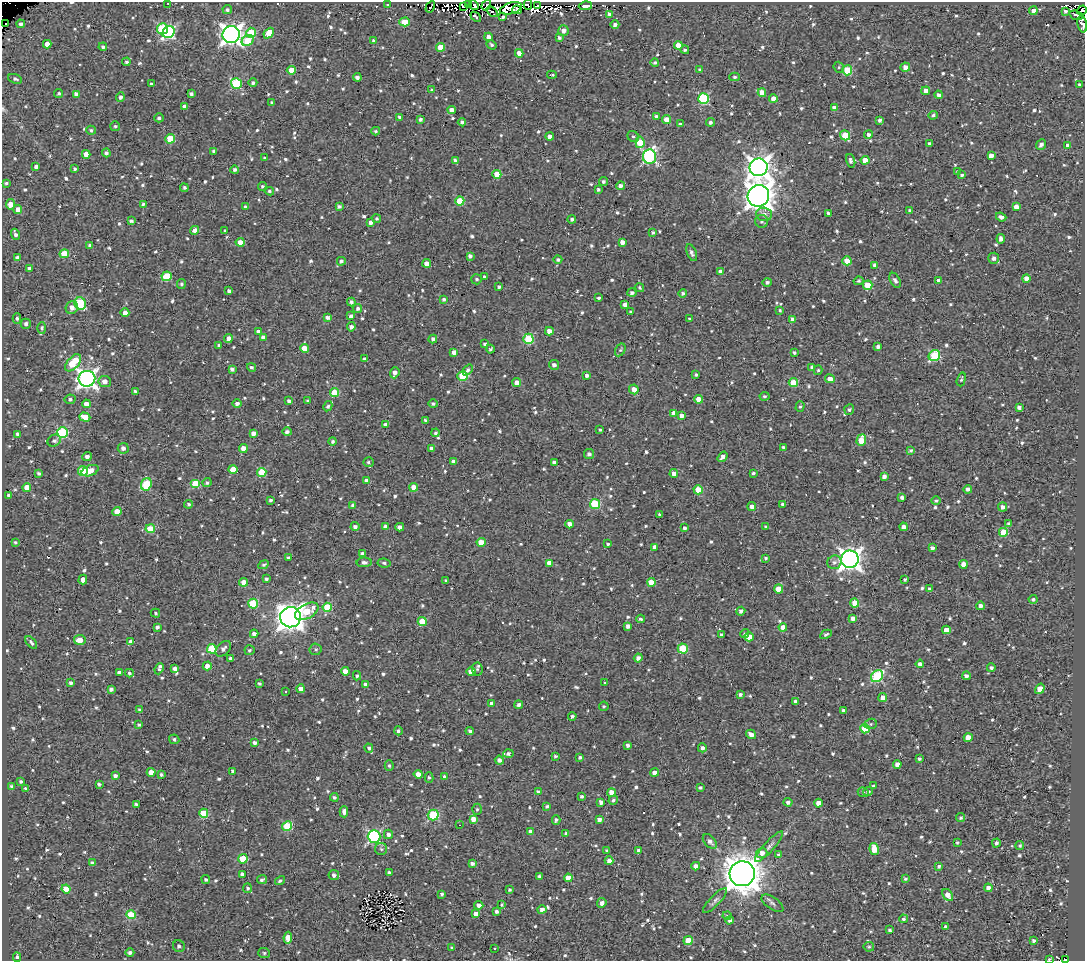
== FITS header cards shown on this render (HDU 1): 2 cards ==
NAXIS1  =                 1083
NAXIS2  =                  959

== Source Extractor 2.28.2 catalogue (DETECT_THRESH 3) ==
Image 1083 x 959 px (HDU 1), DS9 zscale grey, 1 PNG px = 1 image px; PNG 1087 x 963 px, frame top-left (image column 1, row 959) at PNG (2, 2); each listed source drawn as its Kron ellipse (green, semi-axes under 4 px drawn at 4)
Background 1.27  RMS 4.8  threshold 14.5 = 3 sigma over >= 5 px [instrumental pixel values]
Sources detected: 1009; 9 with non-positive FLUX_AUTO (blend fragments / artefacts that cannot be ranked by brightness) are neither listed nor drawn; of the other 1000, the 500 brightest by FLUX_AUTO listed and drawn (500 fainter detections omitted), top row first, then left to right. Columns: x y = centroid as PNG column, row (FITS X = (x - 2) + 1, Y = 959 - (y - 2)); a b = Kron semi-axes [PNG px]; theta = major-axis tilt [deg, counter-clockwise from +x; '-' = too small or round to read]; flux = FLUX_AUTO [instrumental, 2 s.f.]
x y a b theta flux
168 3 3 2 - 680
388 4 3 3 - 580
468 4 3 3 - 1000
474 5 5 3 - 3900
486 5 5 3 - 1000
528 5 5 3 - 4600
463 6 3 2 - 590
538 6 3 3 - 2600
585 6 7 4 8 4200
430 7 6 2 60 1500
511 8 11 5 17 22000
517 9 5 4 - 1600
227 10 5 4 - 740
1082 10 5 3 - 720
1033 11 4 4 - 1600
1065 11 4 3 - 840
492 12 6 3 -41 700
609 14 4 3 - 950
1076 15 7 3 -18 800
476 17 6 3 -41 870
502 17 4 3 - 1300
405 22 5 4 - 7200
5 23 2 2 - 810
21 24 4 4 - 900
615 24 4 4 - 970
1082 24 8 4 -78 1900
162 29 6 5 - 16000
563 30 5 5 - 1600
169 32 6 5 - 47000
251 33 5 5 - 12000
269 33 6 4 48 6100
231 35 9 8 - 200000
488 37 4 4 - 1600
559 37 4 4 - 770
248 41 6 5 - 8600
374 41 4 4 - 940
47 44 4 4 - 2700
491 45 5 4 - 550
678 45 4 4 - 4100
103 47 4 4 - 660
440 47 4 4 - 6600
685 50 4 4 - 610
519 53 4 4 - 2400
126 62 4 4 - 680
655 62 4 4 - 550
839 67 5 5 - 540
905 67 4 4 - 1700
700 69 4 4 - 710
291 70 4 4 - 4700
847 70 5 5 - 14000
552 75 5 2 - 540
357 77 4 3 - 1300
735 77 5 4 - 610
15 79 7 4 -21 700
236 83 5 5 - 23000
253 83 4 4 - 830
151 84 3 3 - 580
1079 85 3 3 - 590
432 90 4 3 - 590
926 91 4 4 - 2300
59 93 4 4 - 540
762 93 4 4 - 4800
76 94 4 4 - 1400
191 94 4 3 - 860
939 95 4 4 - 1100
120 97 5 4 - 890
703 98 5 5 - 29000
773 99 4 4 - 3000
272 103 4 3 - 580
184 106 4 4 - 1100
834 108 4 4 - 1500
452 110 4 4 - 2100
933 115 5 4 - 710
399 117 4 4 - 740
656 117 4 4 - 1100
159 118 5 4 - 810
420 119 4 4 - 910
667 119 4 4 - 3300
879 120 3 3 - 830
462 122 4 4 - 870
710 122 4 4 - 870
680 124 4 3 - 610
115 126 5 5 - 570
91 130 5 4 - 600
376 131 4 3 - 560
869 134 4 4 - 1200
845 135 5 4 - 8100
550 137 4 4 - 2100
633 137 6 5 - 620
170 139 5 4 - 9900
640 142 6 4 -83 8500
929 143 3 3 - 610
1041 144 6 4 52 1200
1068 146 4 4 - 1800
213 151 4 3 - 620
106 153 4 4 - 890
86 154 4 4 - 2500
649 156 7 6 - 58000
991 156 4 4 - 2100
265 158 4 3 - 550
455 160 4 3 - 660
865 160 4 4 - 4000
851 161 7 4 -73 1000
36 167 4 3 - 950
759 167 9 8 - 250000
75 169 3 3 - 650
235 170 4 4 - 930
958 172 3 3 - 700
497 174 4 4 - 8000
962 175 4 4 - 610
603 181 4 4 - 810
6 183 4 3 - 560
262 186 4 4 - 670
620 186 4 4 - 1400
184 188 4 4 - 730
598 190 3 3 - 650
269 191 5 4 - 650
758 196 11 10 - 390000
460 201 4 4 - 9200
10 204 5 4 - 3500
143 204 4 3 - 660
339 206 4 3 - 820
245 207 4 3 - 700
1016 207 4 4 - 2800
18 209 4 4 - 3000
910 210 4 3 - 1000
829 213 3 3 - 1100
764 214 8 6 -3 1500
1001 217 5 4 - 1300
377 219 4 4 - 540
572 219 4 4 - 840
131 221 4 3 - 760
762 221 6 6 - 890
371 222 4 4 - 1300
195 230 5 4 - 1600
225 231 3 3 - 600
653 232 3 3 - 730
15 234 5 3 - 1000
1001 239 4 4 - 1500
240 242 4 4 - 3700
622 242 4 4 - 1900
90 245 4 3 - 740
692 253 9 4 -67 1000
64 254 5 4 - 8300
470 256 4 4 - 980
18 258 4 4 - 2200
994 258 5 5 - 1400
558 260 4 4 - 610
341 261 4 4 - 910
847 261 4 4 - 8700
427 263 4 4 - 2800
875 265 4 4 - 2000
30 269 4 4 - 1700
721 272 4 4 - 2700
167 276 5 5 - 13000
484 277 4 4 - 540
1026 278 4 4 - 2300
477 279 5 5 - 640
895 280 8 5 -62 1200
859 281 5 4 - 530
939 281 4 4 - 2400
767 282 4 4 - 810
181 284 5 4 - 630
868 285 5 4 - 8300
499 287 3 3 - 660
640 288 5 4 - 540
229 291 4 4 - 1200
632 293 4 4 - 940
683 293 4 4 - 770
599 298 4 3 - 630
444 299 4 4 - 770
351 302 4 4 - 950
80 303 6 5 - 22000
625 305 4 4 - 2200
72 307 7 6 - 2000
358 308 4 4 - 810
780 310 4 4 - 530
125 312 4 4 - 1900
631 312 3 3 - 540
351 316 4 3 - 970
327 317 4 3 - 1100
17 318 5 4 - 680
690 319 4 3 - 670
793 319 4 4 - 1700
26 324 5 5 - 1100
351 327 4 4 - 1200
42 328 6 4 89 550
258 331 4 4 - 1100
549 331 4 4 - 2000
263 337 4 4 - 1300
228 338 4 4 - 1800
433 339 4 4 - 950
528 339 5 5 - 19000
485 344 4 4 - 790
219 345 4 3 - 580
878 347 4 4 - 1200
304 348 4 4 - 4000
490 349 4 3 - 710
620 350 7 4 60 590
454 352 4 4 - 2200
794 352 3 3 - 590
934 356 6 5 - 20000
365 359 3 3 - 1000
73 363 10 5 49 14000
554 365 5 5 - 1500
252 367 4 4 - 650
812 367 4 4 - 1200
232 369 4 4 - 990
468 370 6 4 50 850
818 370 5 4 - 580
395 373 6 4 69 1300
696 374 3 3 - 620
463 376 5 5 - 16000
587 376 4 3 - 1100
87 379 8 8 - 160000
830 379 5 4 - 3100
961 379 7 4 73 630
105 381 6 5 - 1900
517 383 4 4 - 2400
793 383 4 4 - 9400
634 389 5 4 - 2600
135 391 3 3 - 600
334 392 4 4 - 9300
764 396 5 4 - 580
70 399 5 4 - 790
699 399 4 4 - 4000
289 401 4 3 - 810
308 401 3 3 - 590
237 403 5 4 - 1300
86 404 4 4 - 2400
433 404 4 4 - 720
328 406 5 4 - 620
800 407 5 4 - 570
1019 407 4 4 - 1100
849 409 5 5 - 720
674 413 4 4 - 2000
681 415 4 4 - 2200
85 417 6 4 -19 6500
425 420 3 3 - 570
385 425 4 4 - 1200
600 430 3 3 - 600
63 432 5 5 - 29000
287 432 4 4 - 950
253 433 4 4 - 1600
436 433 4 4 - 690
18 434 4 3 - 1100
861 440 6 4 71 6700
54 441 7 5 30 830
333 441 4 4 - 710
783 447 3 3 - 620
123 448 5 5 - 1600
243 448 4 4 - 3400
431 448 4 3 - 780
911 450 4 3 - 610
589 454 5 5 - 1000
87 457 5 4 - 1300
722 457 6 3 54 1500
368 462 5 5 - 660
454 462 4 4 - 1400
554 462 4 3 - 1300
233 469 4 4 - 6900
83 471 5 5 - 15000
90 471 9 5 20 4100
262 472 4 4 - 15000
39 473 4 3 - 640
674 473 4 4 - 1800
753 473 3 3 - 580
884 476 4 4 - 1400
367 481 4 4 - 2100
195 483 5 4 - 9500
207 483 4 4 - 590
146 484 6 5 - 18000
27 487 4 4 - 4600
414 487 4 4 - 3900
968 489 4 4 - 1200
698 490 4 4 - 8100
8 495 3 3 - 550
902 497 4 3 - 1000
271 500 3 3 - 680
936 501 5 4 - 810
189 504 4 4 - 570
595 504 5 5 - 21000
783 504 4 4 - 1600
353 506 4 3 - 1100
752 506 4 4 - 1800
1003 507 4 4 - 1300
117 511 4 4 - 4300
660 515 4 3 - 760
569 524 4 4 - 2300
1009 524 4 3 - 990
355 527 4 4 - 1100
386 527 4 4 - 2100
400 527 4 4 - 1400
766 527 4 3 - 670
903 527 4 4 - 1800
684 528 4 3 - 840
150 529 5 4 - 9400
1003 532 4 4 - 7800
15 542 4 3 - 550
481 542 4 4 - 5500
608 544 4 3 - 590
655 547 4 4 - 1700
932 548 4 3 - 1100
362 554 4 4 - 1000
288 558 3 3 - 610
765 558 3 3 - 530
850 559 9 8 - 230000
364 562 8 4 1 1200
834 562 7 6 - 1100
384 563 6 4 -8 730
549 563 4 4 - 2500
963 564 4 4 - 4800
264 565 5 4 - 540
266 579 3 3 - 630
905 579 3 3 - 690
83 580 5 4 - 1700
446 581 3 3 - 590
244 582 4 4 - 3600
651 582 4 4 - 5300
778 589 4 4 - 5300
929 589 4 3 - 960
1033 599 4 4 - 750
855 603 4 4 - 5500
253 604 5 5 - 15000
980 606 4 4 - 1500
327 607 4 4 - 11000
307 611 13 7 30 8800
741 611 4 4 - 1000
155 613 5 4 - 530
290 617 10 10 - 360000
853 618 4 4 - 1600
641 619 4 3 - 570
422 621 4 4 - 7300
628 626 4 4 - 1500
157 627 4 3 - 840
783 627 4 4 - 2700
946 630 4 4 - 3000
254 634 4 4 - 1400
745 634 4 4 - 780
826 634 6 4 27 630
721 635 4 3 - 690
749 637 5 4 - 4500
80 640 6 5 - 3400
31 642 8 4 -50 800
131 642 4 3 - 1500
683 648 5 5 - 15000
212 649 5 4 - 14000
223 649 9 6 45 1300
316 649 6 6 - 800
250 650 5 5 - 690
231 658 3 3 - 1100
638 658 4 4 - 1400
920 664 4 4 - 1300
207 666 4 4 - 2000
991 668 4 3 - 820
159 669 6 4 67 2300
175 669 4 4 - 1300
477 669 6 5 - 560
345 671 4 4 - 2600
471 671 4 4 - 4400
119 673 4 3 - 1400
129 673 4 4 - 660
357 676 4 4 - 670
877 676 6 5 - 28000
966 676 4 4 - 990
71 683 4 4 - 950
605 683 3 3 - 4500
259 684 3 3 - 610
366 684 4 4 - 1600
111 689 4 4 - 970
301 689 4 4 - 2000
1040 689 5 4 - 5100
286 692 3 3 - 1100
740 694 4 3 - 780
883 697 4 4 - 2800
795 701 3 3 - 1000
492 703 4 4 - 1100
519 705 4 4 - 1100
604 706 5 4 - 580
139 710 4 4 - 570
843 711 3 3 - 860
572 716 4 4 - 790
871 724 6 5 - 630
139 725 3 3 - 610
865 729 4 4 - 8800
398 731 4 4 - 810
470 731 4 4 - 740
751 734 5 4 - 2100
968 738 4 4 - 4400
174 739 5 4 - 720
254 743 3 3 - 880
628 745 4 3 - 1200
369 748 4 4 - 820
702 748 4 4 - 940
508 754 5 4 - 880
555 756 3 3 - 620
580 757 4 4 - 720
919 759 3 3 - 660
499 760 4 4 - 1300
897 764 4 4 - 1800
389 765 5 4 - 570
232 771 3 3 - 770
151 772 4 4 - 3100
655 772 4 4 - 2500
161 774 3 3 - 740
418 774 4 4 - 2900
115 776 4 4 - 1300
445 777 4 3 - 940
429 778 5 4 - 590
21 781 3 3 - 610
99 784 3 3 - 720
12 786 4 3 - 730
873 786 3 3 - 570
700 788 4 3 - 630
26 789 3 3 - 870
538 792 4 4 - 1200
611 792 4 4 - 2200
863 792 5 4 - 570
868 792 5 4 - 1100
581 796 4 4 - 670
334 797 4 4 - 700
613 800 5 4 - 580
601 802 4 4 - 1400
788 802 4 4 - 1100
818 803 4 4 - 2900
136 804 4 3 - 660
547 806 4 3 - 690
477 809 5 4 - 540
344 812 6 4 -88 1100
204 813 4 4 - 11000
433 815 5 5 - 25000
961 818 4 4 - 590
473 819 4 4 - 3300
599 819 4 4 - 1400
556 820 5 3 - 670
459 825 3 2 - 1600
287 826 5 4 - 14000
531 832 4 4 - 2400
388 834 5 4 - 1200
566 834 3 3 - 670
374 836 6 6 - 52000
710 841 9 5 -49 1500
957 842 3 3 - 550
996 843 4 4 - 760
1020 845 4 4 - 600
769 847 20 5 47 1800
381 849 6 6 - 660
874 849 6 4 -80 5400
607 850 4 3 - 570
638 850 4 3 - 730
762 853 5 5 - 2100
778 854 3 3 - 570
243 859 5 4 - 9500
609 861 4 4 - 1800
92 863 4 3 - 920
472 864 4 3 - 1000
696 866 4 4 - 2300
939 866 3 3 - 830
389 873 4 3 - 960
242 874 4 4 - 1400
742 874 12 12 - 740000
334 875 5 5 - 1200
539 876 3 3 - 760
568 878 4 4 - 3800
206 879 4 4 - 670
905 879 4 4 - 670
262 880 5 3 - 710
280 881 5 4 - 670
247 888 5 4 - 760
988 888 4 4 - 1600
66 889 4 4 - 4700
509 890 4 4 - 560
442 894 3 3 - 670
948 895 7 4 -53 3400
715 901 16 5 46 1200
602 903 5 4 - 1400
772 903 12 6 -34 1100
502 904 3 3 - 540
479 905 4 4 - 1500
542 909 4 4 - 1700
496 911 4 4 - 890
476 914 4 4 - 2400
131 915 4 4 - 12000
727 916 4 4 - 570
903 919 4 4 - 550
730 920 4 4 - 1100
946 927 4 4 - 1100
890 930 3 3 - 630
288 938 6 4 81 4000
688 941 5 4 - 7700
1034 941 4 3 - 1000
179 946 6 5 - 980
869 947 5 5 - 550
452 948 4 3 - 600
494 948 3 3 - 910
130 953 4 4 - 910
264 953 6 5 - 570
17 957 4 3 - 840
1049 959 3 2 - 560
1065 960 4 2 - 970
At the frame edge (FLAGS 8, measured only in part): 5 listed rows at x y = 168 3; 1082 10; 1082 24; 1049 959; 1065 960
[500 fainter detections neither listed nor drawn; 9 non-positive-flux detections neither listed nor drawn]